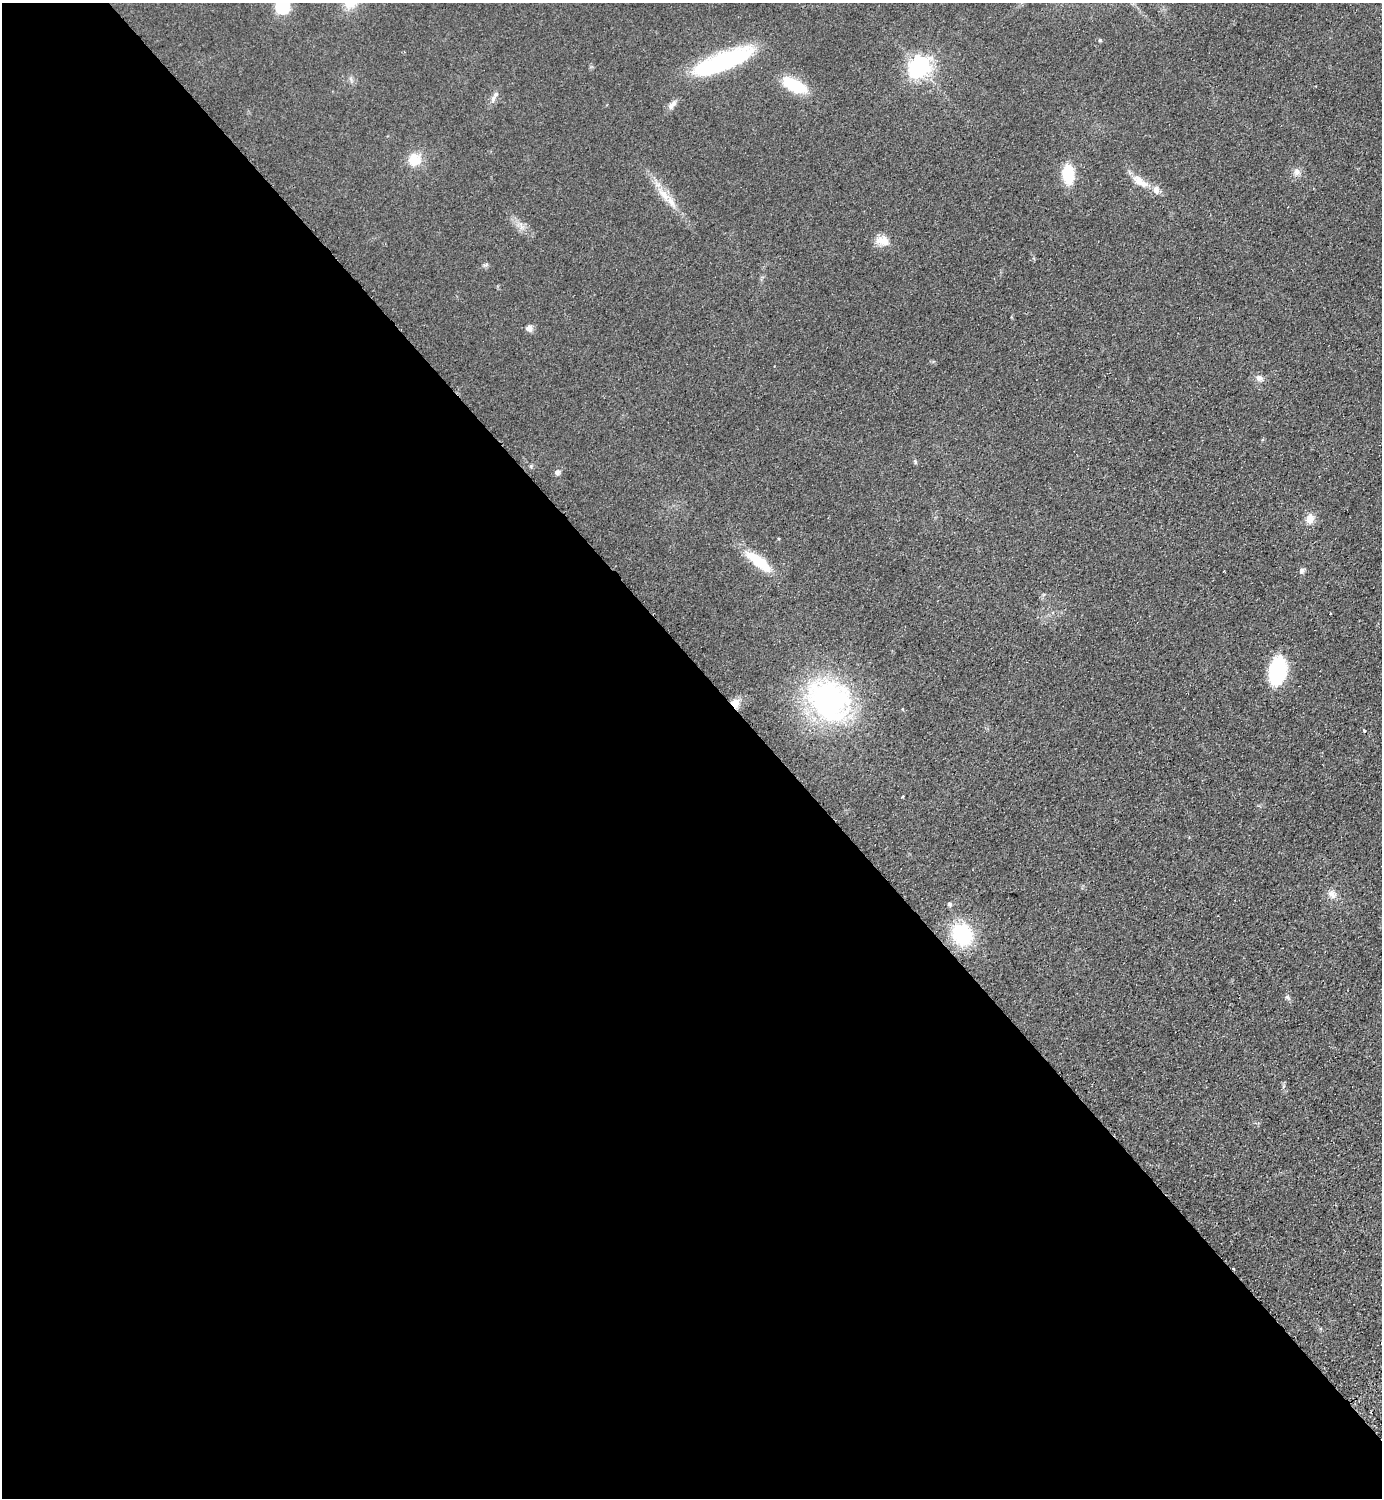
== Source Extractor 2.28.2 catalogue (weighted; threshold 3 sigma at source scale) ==
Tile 9 of 4 x 4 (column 1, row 3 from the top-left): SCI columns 202-1581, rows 1540-3035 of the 6066 x 6072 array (HDU 1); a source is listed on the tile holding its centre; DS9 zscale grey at full resolution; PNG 1384 x 1500 px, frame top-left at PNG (2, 3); no overlay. Shown black and unused: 56% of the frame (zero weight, under 2 of 3 exposures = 3% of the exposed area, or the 3 px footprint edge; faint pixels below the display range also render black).
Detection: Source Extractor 2.28.2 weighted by HDU 2 'WHT'; one run over the whole footprint, this tile lists its part. Background 0.0559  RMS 0.0097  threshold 0.0436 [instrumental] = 3 sigma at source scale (4.5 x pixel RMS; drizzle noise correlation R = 1.50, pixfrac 1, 0.05/0.05 arcsec/px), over >= 5 px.
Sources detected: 36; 1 cosmic-ray / hot-pixel residue — not listed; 1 inside a brighter listed object's ellipse — not listed separately; the other 34 listed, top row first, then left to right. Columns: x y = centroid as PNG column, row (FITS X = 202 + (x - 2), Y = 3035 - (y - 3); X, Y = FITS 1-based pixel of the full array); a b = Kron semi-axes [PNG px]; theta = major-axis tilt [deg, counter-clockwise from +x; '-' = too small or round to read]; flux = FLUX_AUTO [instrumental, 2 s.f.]
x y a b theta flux
282 7 6 6 - 150
1100 40 5 4 - 1
722 62 67 17 21 120
919 67 8 7 - 660
351 79 7 4 -71 2.1
795 85 32 13 -27 36
496 94 14 7 63 4.7
672 105 15 7 45 5.3
414 160 17 17 - 18
1296 172 10 8 -90 5
1068 174 17 10 -86 38
1140 181 25 10 -34 14
664 195 30 10 -45 18
521 227 7 4 -72 3.2
883 241 19 11 -12 12
486 265 9 3 21 1.6
529 328 9 9 - 4.4
1259 378 10 8 -25 4.8
915 462 7 4 -71 1.5
557 472 7 7 - 3.1
1310 519 12 10 79 9.4
759 562 36 11 -37 35
1302 570 9 6 34 2.5
1224 571 3 2 - 0.77
1277 671 25 14 81 87
829 700 51 43 -42 210
735 703 11 10 - 9.1
903 709 4 3 - 0.79
1364 731 4 3 - 2.4
902 797 3 3 - 1.6
1332 894 13 10 -50 6.9
950 904 5 5 - 2.3
962 934 21 18 -44 71
1287 997 8 5 -58 2.2
Overlapping masked pixels (flux is a lower limit): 1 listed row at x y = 735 703
Isophote crosses this tile's border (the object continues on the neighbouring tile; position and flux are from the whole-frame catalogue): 1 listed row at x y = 282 7
Unlisted compact peaks at least as high as the median listed source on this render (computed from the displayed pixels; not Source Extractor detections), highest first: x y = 531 466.